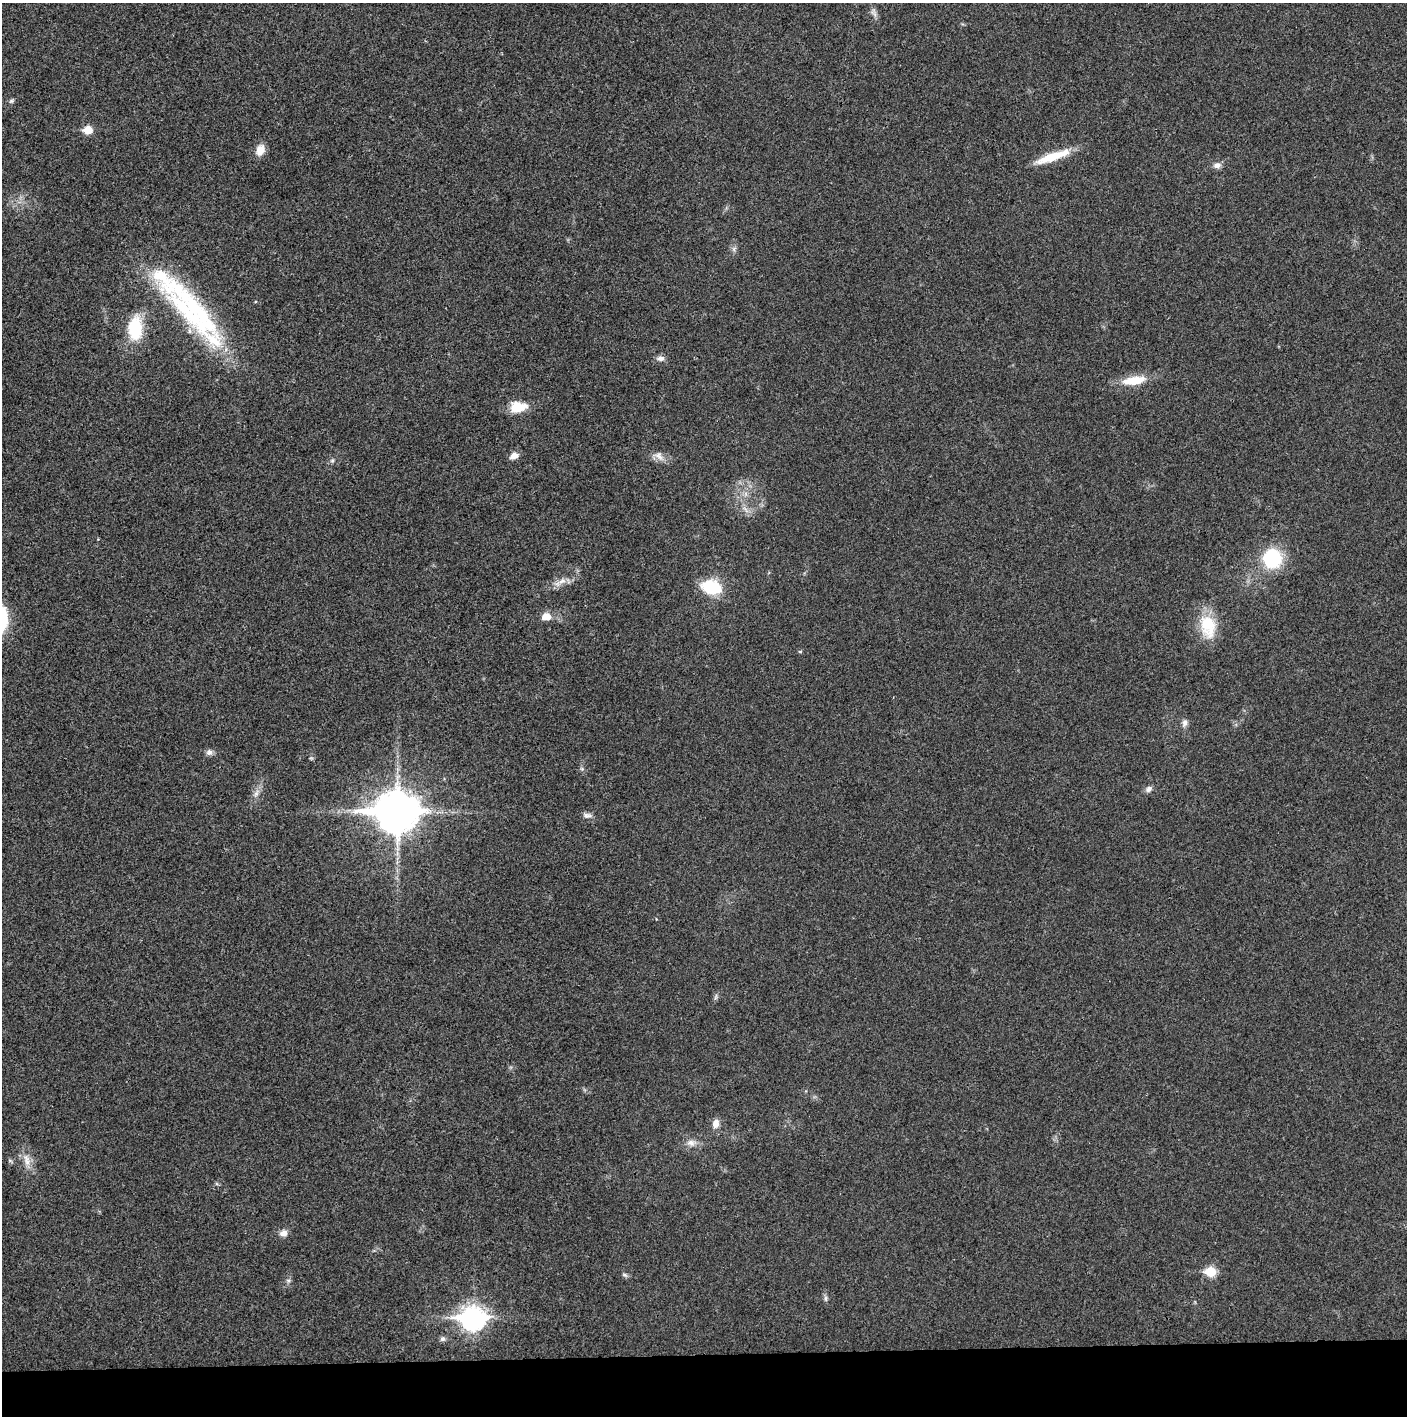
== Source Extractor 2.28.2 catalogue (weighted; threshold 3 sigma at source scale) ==
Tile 8 of 3 x 3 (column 2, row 3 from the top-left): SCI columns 1407-2811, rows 1-1414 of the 4221 x 4243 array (HDU 1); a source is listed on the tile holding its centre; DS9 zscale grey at full resolution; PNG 1409 x 1418 px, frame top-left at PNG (2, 3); no overlay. Shown black and unused: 4% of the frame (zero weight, under 3 of 4 exposures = <1% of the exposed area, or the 3 px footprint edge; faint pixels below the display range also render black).
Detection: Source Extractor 2.28.2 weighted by HDU 2 'WHT'; one run over the whole footprint, this tile lists its part. Background 0.0209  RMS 0.0041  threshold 0.0186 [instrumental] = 3 sigma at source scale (4.5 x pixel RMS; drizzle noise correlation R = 1.50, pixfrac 1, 0.05/0.05 arcsec/px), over >= 5 px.
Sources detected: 42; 1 inside a brighter object's white glare — not listed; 2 inside a brighter listed object's ellipse — not listed separately; the other 39 listed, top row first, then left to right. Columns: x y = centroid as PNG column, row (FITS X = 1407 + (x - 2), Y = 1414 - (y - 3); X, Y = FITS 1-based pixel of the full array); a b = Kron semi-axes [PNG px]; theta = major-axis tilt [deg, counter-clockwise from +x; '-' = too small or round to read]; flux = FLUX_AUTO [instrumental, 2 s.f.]
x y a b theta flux
874 13 14 6 -71 1.8
12 101 8 5 40 0.84
88 130 6 5 - 10
260 150 13 10 67 4.1
1053 157 43 9 19 12
1217 165 10 7 10 2
734 249 7 5 60 1.1
201 320 91 34 -56 61
135 328 25 14 89 19
661 358 10 7 7 1.9
1134 380 30 11 9 9.9
518 407 18 12 5 9
514 456 11 7 19 2.8
659 456 15 8 -54 2.7
332 461 6 4 1 0.68
1272 559 17 17 - 27
562 581 15 7 24 3.3
711 587 20 13 -17 18
546 617 11 8 8 4.3
1208 626 32 20 -77 15
800 651 5 3 - 0.42
1185 723 10 7 72 1.7
209 752 9 8 - 1.5
582 769 6 4 -19 0.6
1149 789 9 6 49 1.6
256 793 11 6 66 2
397 812 15 12 0 1200
587 815 12 7 -3 1.6
716 1124 11 8 75 2.8
691 1143 12 9 -10 2.8
10 1160 6 4 -2 0.64
26 1160 19 9 -73 4.5
284 1233 9 8 - 2.5
1211 1272 6 6 - 21
625 1275 9 4 -27 0.84
288 1280 6 4 -18 0.67
826 1298 9 4 -90 0.95
473 1318 10 8 -1 290
442 1339 7 7 - 1.1